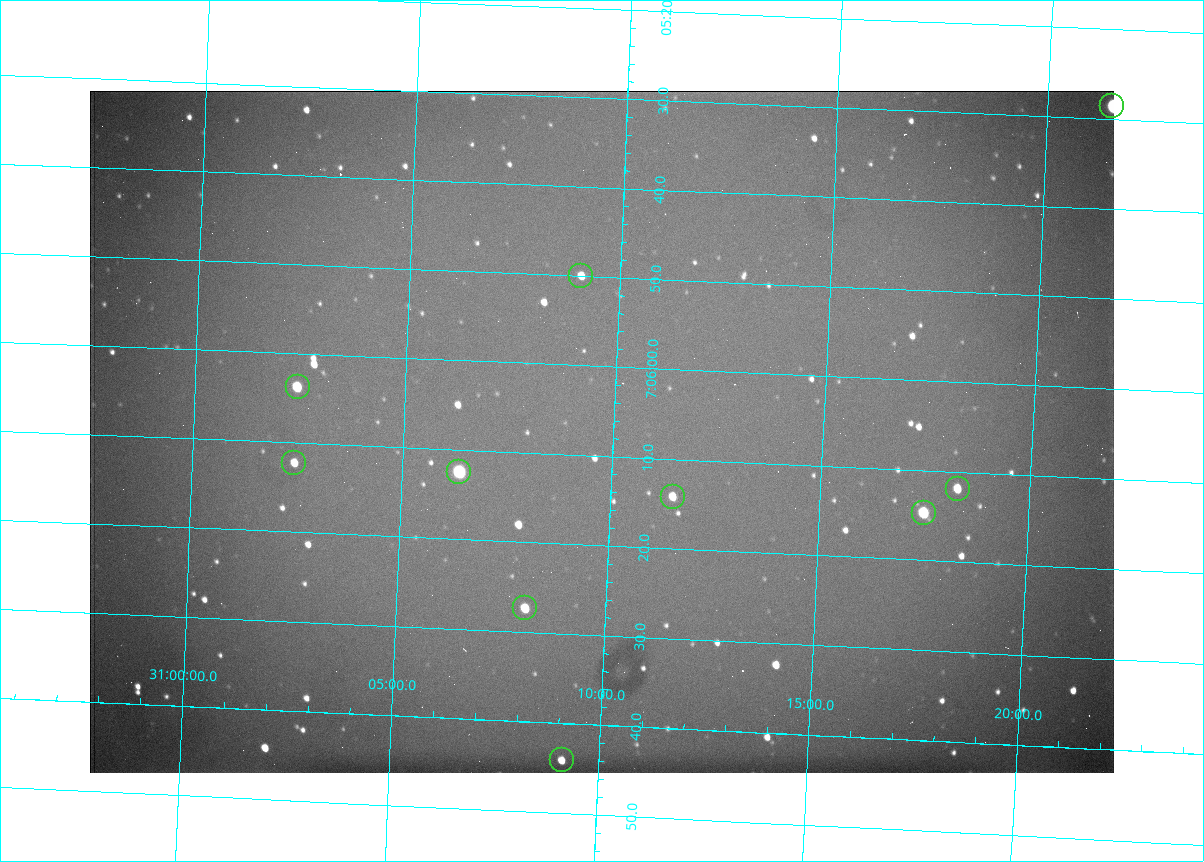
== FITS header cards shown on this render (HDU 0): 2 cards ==
NAXIS1  =                 1024 /fastest changing axis
NAXIS2  =                  682 /next to fastest changing axis

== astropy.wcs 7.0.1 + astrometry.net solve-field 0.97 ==
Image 1024 x 682 px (HDU 0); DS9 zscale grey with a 90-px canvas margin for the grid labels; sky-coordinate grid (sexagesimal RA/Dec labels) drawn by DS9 from the SOLVED WCS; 10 Tycho-2 reference stars matched to detected sources circled (green)
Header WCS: RA---TAN/DEC--TAN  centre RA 07:06:07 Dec +31:10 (106.53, +31.16 deg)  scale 1.44 arcsec/px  FOV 24.5' x 16.3'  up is -93 deg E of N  parity flipped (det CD > 0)
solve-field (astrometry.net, Tycho-2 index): VERIFIED the header's WCS against the Tycho-2 star catalogue (10 matches, 0 conflicts) and refined it, rather than solving blind
Solved WCS: RA---TAN-SIP/DEC--TAN-SIP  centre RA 07:06:07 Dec +31:10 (106.53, +31.16 deg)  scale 1.43 arcsec/px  FOV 24.4' x 16.3'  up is -92 deg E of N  parity flipped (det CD > 0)
The solver's refit moves the header's centre by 0.59 arcsec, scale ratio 0.9965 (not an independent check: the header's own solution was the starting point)
Tycho-2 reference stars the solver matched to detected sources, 10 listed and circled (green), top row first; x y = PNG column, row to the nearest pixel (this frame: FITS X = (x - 90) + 1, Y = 682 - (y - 91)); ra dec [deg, ICRS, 3 dp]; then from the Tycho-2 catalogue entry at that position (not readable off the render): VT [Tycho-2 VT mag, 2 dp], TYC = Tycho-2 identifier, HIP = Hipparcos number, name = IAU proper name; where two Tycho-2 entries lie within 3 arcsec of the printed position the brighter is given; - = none
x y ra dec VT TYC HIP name
1112 106 106.369 +31.359 8.79 2438-636-1 - -
581 276 106.458 +31.151 12.35 2438-728-1 - -
298 387 106.516 +31.041 10.39 2438-398-1 - -
294 463 106.551 +31.041 11.84 2438-663-1 - -
459 472 106.552 +31.106 9.20 2438-180-1 - -
958 489 106.550 +31.305 11.61 2438-184-1 - -
673 497 106.559 +31.192 11.79 2438-1039-1 - -
924 513 106.562 +31.292 10.01 2438-106-1 - -
525 608 106.614 +31.135 11.36 2438-550-1 - -
562 760 106.684 +31.152 11.76 2438-931-1 - -